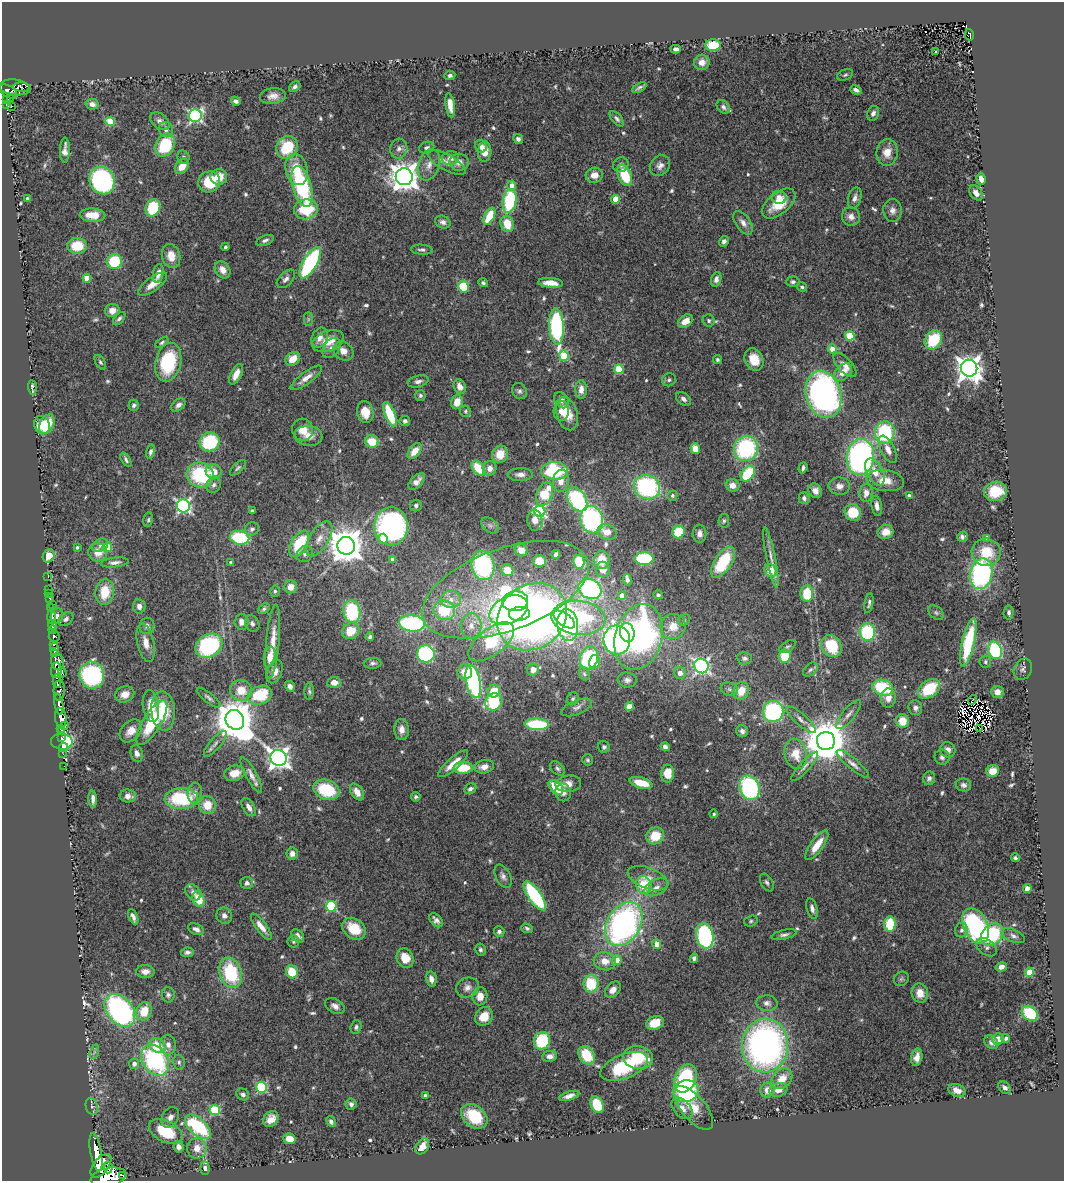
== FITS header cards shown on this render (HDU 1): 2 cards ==
NAXIS1  =                 1062
NAXIS2  =                 1179

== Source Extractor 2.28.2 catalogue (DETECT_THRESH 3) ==
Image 1062 x 1179 px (HDU 1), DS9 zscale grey, 1 PNG px = 1 image px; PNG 1066 x 1183 px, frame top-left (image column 1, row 1179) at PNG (2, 2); each listed source drawn as its Kron ellipse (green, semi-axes under 4 px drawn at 4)
Background 1.1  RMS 0.046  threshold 0.139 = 3 sigma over >= 5 px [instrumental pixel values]
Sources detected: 647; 8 with non-positive FLUX_AUTO (blend fragments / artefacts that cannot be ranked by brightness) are neither listed nor drawn; of the other 639, the 500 brightest by FLUX_AUTO listed and drawn (139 fainter detections omitted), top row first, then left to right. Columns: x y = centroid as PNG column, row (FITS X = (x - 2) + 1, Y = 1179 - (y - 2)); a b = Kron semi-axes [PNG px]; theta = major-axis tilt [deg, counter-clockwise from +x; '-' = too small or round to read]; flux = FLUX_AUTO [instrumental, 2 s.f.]
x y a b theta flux
969 35 6 4 -77 29
713 45 7 5 0 96
676 49 5 4 - 9.5
936 52 3 3 - 11
702 62 8 7 - 20
450 75 5 5 - 8.2
845 75 8 5 24 6.5
15 87 15 8 -8 490
22 87 8 4 -5 160
295 87 6 4 39 8.8
639 88 8 3 30 7.7
856 90 6 3 -25 11
8 91 10 5 -31 630
273 96 13 7 6 25
10 98 3 3 - 81
7 100 4 3 - 210
236 101 5 4 - 11
92 104 6 5 - 17
7 105 4 3 - 210
450 105 12 4 -82 32
12 106 2 2 - 20
723 107 8 5 -46 10
873 113 7 6 - 13
195 116 6 6 - 670
617 119 9 4 -49 8.8
110 121 4 4 - 150
160 121 11 7 -38 17
166 129 7 7 - 13
518 139 5 4 - 9.9
165 145 12 9 61 160
481 146 6 6 - 17
287 147 12 10 59 140
427 148 8 5 19 10
399 149 10 8 75 15
65 150 12 5 88 18
485 152 10 7 85 41
887 152 13 10 84 44
183 157 7 6 - 6.9
450 158 9 7 5 22
446 162 21 7 -29 29
459 162 9 8 - 26
429 165 16 10 72 31
621 165 8 7 - 11
182 166 8 6 53 33
660 166 11 9 48 18
296 169 16 11 -75 81
594 175 8 7 - 31
625 175 11 6 -67 130
219 177 8 8 - 40
404 177 8 8 - 4400
981 179 6 4 -74 27
102 180 14 12 -65 480
209 182 11 10 - 92
512 185 5 4 - 23
302 187 21 9 -74 360
976 193 8 5 -54 19
779 197 7 6 - 19
855 198 11 6 74 16
27 199 3 3 - 7.4
615 199 4 4 - 63
510 201 12 6 81 260
779 204 20 10 39 85
153 208 9 7 67 160
306 209 12 10 9 150
892 210 11 9 -90 19
92 215 13 6 -2 44
489 216 9 5 63 100
851 217 9 9 - 20
443 222 8 6 -23 13
743 223 13 7 -55 20
507 224 8 6 -73 65
265 240 9 5 20 9.9
724 241 5 5 - 12
77 246 10 8 -2 87
225 247 4 3 - 5.8
422 250 11 5 -3 9.1
171 256 12 9 -76 42
114 261 7 7 - 140
310 263 17 7 60 420
222 270 9 7 -55 27
158 273 9 5 80 22
87 278 4 4 - 83
286 279 11 6 46 14
716 279 7 5 73 12
793 282 6 5 - 8.6
483 283 5 4 - 6.5
551 283 12 5 -4 34
153 284 17 6 36 33
464 287 6 5 - 130
802 287 5 4 - 6.3
112 310 7 6 - 26
119 319 8 4 48 8.8
308 319 7 4 90 5.7
685 321 8 5 38 32
709 321 6 6 - 7.4
557 327 18 7 -86 470
850 336 5 4 - 140
320 338 10 7 63 22
933 340 10 8 58 140
328 341 16 10 20 63
162 342 7 4 34 6.3
331 348 11 7 54 19
832 349 4 4 - 37
343 351 11 9 -39 24
564 356 5 5 - 200
293 359 8 6 37 44
717 360 4 4 - 6.7
754 360 11 9 -63 57
100 362 8 4 -61 6.7
168 362 20 12 76 210
845 365 15 7 -46 28
969 368 8 8 - 3500
619 369 5 4 - 160
843 372 10 7 44 36
236 374 11 5 64 30
306 378 19 6 37 28
669 380 7 6 - 8
418 381 11 5 14 15
32 387 7 3 -85 7.7
460 387 8 5 -65 23
581 389 9 6 89 22
519 391 8 7 - 9.4
823 394 24 17 -75 1200
420 395 5 5 - 6.9
683 399 8 5 -36 13
561 400 9 6 -55 15
457 402 7 6 - 37
134 405 5 5 - 7.8
178 405 8 5 40 12
465 411 6 5 - 6
561 411 10 7 86 30
365 412 11 8 -78 41
390 414 13 5 -68 150
567 414 17 10 -73 63
405 421 5 5 - 9.2
47 424 10 7 63 77
42 425 9 7 -70 81
303 430 11 10 - 38
885 433 11 10 - 280
308 436 14 10 -7 31
372 441 7 6 - 71
210 442 10 9 - 190
695 448 5 5 - 52
746 448 12 12 - 340
888 449 15 7 -64 26
415 451 9 5 50 40
150 452 7 4 77 9.2
500 454 9 7 70 55
860 457 18 13 84 900
126 460 8 3 -58 7.4
238 468 10 4 45 7
478 468 8 5 -52 94
490 468 7 7 - 22
803 468 5 4 - 7.9
555 471 13 9 -3 290
214 472 8 7 - 36
875 472 14 8 -63 37
520 474 12 6 1 18
748 474 9 6 52 150
200 475 14 12 -19 240
885 480 19 10 -8 50
417 481 10 5 45 19
561 481 11 8 82 33
214 485 8 7 - 11
732 485 7 6 - 28
839 486 10 8 -6 24
647 487 13 12 - 430
815 491 7 6 - 21
995 491 11 9 12 92
866 493 9 6 83 21
544 494 12 8 68 130
672 496 5 4 - 6.1
909 496 4 3 - 12
804 498 5 5 - 9.3
577 499 13 8 -57 310
416 505 6 5 - 7.5
183 506 6 6 - 780
877 506 10 5 -81 17
252 511 4 4 - 12
540 511 6 5 - 520
853 512 8 8 - 98
148 520 7 4 80 6
535 520 10 7 -86 27
592 520 14 11 -77 470
724 521 7 5 83 6.3
490 525 10 6 -36 11
391 526 19 17 88 810
252 529 7 6 - 9.8
607 532 9 7 -21 36
679 532 6 6 - 130
885 532 8 7 - 36
699 534 9 7 89 19
962 537 6 5 - 10
240 538 10 7 -11 210
987 538 4 4 - 22
319 539 20 9 58 37
383 539 5 5 - 38
299 544 14 8 60 150
100 545 8 6 29 13
346 546 9 9 - 8000
77 547 3 3 - 6.4
107 547 5 5 - 100
521 550 7 6 - 28
98 552 9 9 - 39
986 552 14 13 - 95
305 554 9 7 50 11
556 554 4 4 - 10
49 556 7 5 71 45
771 557 31 4 -79 26
644 559 9 6 1 270
393 560 4 4 - 22
602 560 9 8 - 64
539 561 6 6 - 68
115 562 14 4 6 16
231 562 3 3 - 6.4
579 562 7 5 -77 130
723 562 18 8 57 170
483 566 14 11 -79 380
603 569 7 7 - 29
507 570 6 5 - 51
770 570 6 5 - 66
981 574 15 11 78 580
48 577 2 2 - 7.4
627 580 6 4 -75 9.1
291 587 6 6 - 28
49 589 2 2 - 16
590 589 12 9 -28 480
505 590 87 41 20 510
275 591 5 4 - 5.7
105 592 13 9 83 83
49 594 3 2 - 10
807 594 8 6 86 110
658 595 5 4 - 5.9
622 596 4 4 - 36
50 599 4 3 - 95
451 599 10 8 -2 24
515 601 13 10 4 190
869 603 10 3 80 8.5
52 604 3 2 - 15
139 606 7 6 - 19
51 608 4 3 - 67
264 609 6 4 38 6.7
444 610 11 9 -15 150
509 610 20 13 25 650
352 612 11 8 -80 250
1009 612 7 5 85 8.9
936 613 9 6 -38 8.9
519 614 10 7 5 260
57 616 7 6 - 13
52 617 7 3 -88 270
532 617 37 31 38 1900
578 618 27 17 -6 490
66 619 8 6 40 11
564 620 12 6 -35 320
684 620 6 5 - 5.7
242 622 8 7 - 24
412 623 13 8 -5 390
252 624 9 6 -64 9.8
52 625 5 4 - 540
568 625 16 10 -82 450
147 626 8 7 - 13
471 626 13 10 85 31
673 626 13 12 - 54
53 630 4 4 - 940
351 631 9 8 - 68
867 632 8 7 - 230
627 633 10 7 -76 150
54 636 5 5 - 740
370 637 4 3 - 7.8
639 637 34 23 74 950
617 640 15 13 -81 780
273 641 37 6 85 53
491 642 27 13 37 290
968 642 24 6 77 260
146 643 19 8 -78 36
53 644 4 3 - 500
209 646 14 11 33 350
788 646 9 5 31 6.5
831 646 11 10 - 140
55 649 6 4 -85 1700
995 650 9 7 -68 300
55 654 4 3 - 820
426 654 9 8 - 300
785 656 7 6 - 91
270 657 10 5 80 43
589 658 12 8 74 290
744 658 7 6 - 10
57 662 8 6 -77 1600
594 662 7 5 74 86
985 662 6 6 - 7.1
373 663 9 5 2 9
701 666 7 7 - 860
810 669 8 5 39 7.8
1023 669 11 8 65 12
56 670 8 5 85 550
533 670 6 6 - 18
274 671 12 7 72 24
62 672 5 3 - 240
465 672 7 7 - 37
680 673 6 6 - 21
584 674 7 5 -67 6
92 675 13 12 - 470
627 680 9 7 -5 13
57 681 7 3 -87 630
334 682 7 5 2 23
473 682 17 7 -78 480
290 686 5 4 - 14
883 688 10 8 -18 180
729 689 9 6 -16 11
929 689 12 8 37 140
59 690 10 5 87 590
241 690 11 10 - 60
309 691 8 4 88 6.5
494 691 6 6 - 74
741 691 9 7 66 57
997 692 6 6 - 23
125 694 10 8 23 28
260 695 12 9 21 150
209 698 14 5 -39 11
888 698 9 7 89 27
573 699 7 5 61 6.1
972 700 5 2 - 7.8
494 702 9 8 - 210
59 704 11 4 -81 1200
151 706 16 8 -81 49
577 707 16 7 22 17
629 707 4 4 - 50
915 708 7 7 - 14
163 711 20 12 -85 110
773 711 10 10 - 390
848 714 18 6 50 18
61 718 10 6 -82 1600
235 720 10 9 - 11000
801 720 19 6 -41 18
902 721 7 6 - 55
152 723 25 9 58 160
537 724 12 6 -2 210
65 725 3 2 - 130
980 728 2 2 - 5.6
60 729 3 3 - 68
401 729 10 7 -86 23
131 731 13 9 48 33
742 731 6 5 - 12
61 732 3 3 - 45
61 737 3 3 - 28
826 741 9 9 - 14000
62 742 11 8 -5 230
215 744 16 5 49 14
63 747 4 2 - 84
604 747 6 6 - 9.6
665 747 5 4 - 12
948 750 8 7 - 19
137 753 8 6 -73 15
63 754 3 2 - 24
796 754 15 11 -78 52
942 757 8 7 - 11
278 758 8 7 - 2300
587 760 5 5 - 5.7
453 764 19 6 41 42
853 764 20 5 -40 19
64 766 2 2 - 14
805 766 19 5 48 15
484 767 10 6 12 24
463 768 9 6 2 83
557 768 8 5 -42 8.5
993 771 6 5 - 48
234 773 10 7 15 43
668 774 9 6 88 53
251 775 20 5 -62 20
929 778 7 6 - 11
641 783 12 5 -15 80
568 784 13 8 7 25
963 785 8 6 -13 11
556 787 9 5 -46 98
750 788 12 10 -70 390
470 789 6 5 - 9.5
326 790 13 10 -21 160
357 792 9 6 -57 28
563 792 9 8 - 16
195 793 10 7 84 15
128 796 8 6 -6 19
416 797 5 4 - 6.9
181 798 17 10 -1 220
93 799 8 3 -88 13
207 805 9 8 - 56
249 807 10 5 -59 20
714 814 4 4 - 5.6
655 836 9 8 - 75
817 845 17 6 54 56
292 854 6 5 - 20
1015 858 4 3 - 5.8
503 876 12 7 -63 14
648 878 21 10 -21 40
767 882 9 6 -62 9.5
247 883 6 6 - 13
644 885 9 7 -74 93
656 887 13 7 27 22
1027 888 4 4 - 39
193 892 9 6 -47 16
535 896 17 6 -56 380
199 899 8 6 -70 74
331 906 5 5 - 290
812 909 10 5 -74 15
224 916 8 7 - 15
133 917 8 4 -65 11
436 920 8 5 -49 13
751 921 7 5 18 6.3
624 924 23 16 59 1100
890 924 8 5 87 120
976 926 19 12 -64 460
261 927 15 5 -53 28
527 928 6 4 -21 6.5
196 929 8 5 -27 13
354 929 13 9 -38 83
961 930 7 6 - 12
499 932 5 5 - 8.6
784 935 13 4 13 11
992 935 12 9 42 270
298 936 7 5 -47 14
705 936 13 8 -79 440
1013 936 12 6 -23 13
293 942 6 6 - 6.4
657 944 5 4 - 34
987 947 11 7 -37 12
480 950 6 5 - 7.6
187 952 6 4 9 9.3
405 958 10 8 -65 55
694 958 5 4 - 8.5
617 960 5 4 - 52
605 961 11 9 -13 38
1001 967 6 4 17 16
145 971 9 6 -3 20
292 972 6 6 - 86
1029 972 4 4 - 94
231 973 16 11 -72 210
431 979 7 5 -79 20
901 979 8 6 40 7.3
591 984 8 7 - 130
467 987 12 9 21 20
613 990 9 6 47 20
920 993 9 8 - 41
168 995 7 6 - 9.1
480 996 9 7 82 33
767 1003 11 7 -5 15
335 1006 10 7 -30 16
120 1010 18 12 -50 700
144 1011 9 7 68 75
1030 1013 9 6 -38 130
484 1016 10 8 53 50
655 1023 9 6 18 58
356 1027 6 5 - 7.8
1006 1038 4 4 - 6.5
998 1039 6 5 - 27
542 1041 9 8 - 160
991 1042 8 6 -44 11
168 1045 10 8 -82 18
157 1046 8 6 -42 84
765 1046 27 23 88 1300
94 1052 7 4 71 8.4
587 1055 10 7 -56 100
550 1056 7 5 10 19
638 1057 15 11 -6 110
917 1057 9 5 77 20
155 1060 17 12 -54 460
179 1062 7 5 -77 7.7
134 1064 5 5 - 18
624 1066 25 12 22 190
685 1078 15 10 65 290
782 1079 12 9 45 44
261 1087 5 5 - 290
1005 1088 7 5 -43 12
767 1090 7 7 - 36
778 1090 9 7 17 28
957 1090 9 6 -20 27
686 1091 13 10 14 290
243 1094 6 5 - 10
425 1095 4 3 - 6.5
569 1096 10 4 16 17
351 1104 6 5 - 12
597 1105 9 6 -63 130
92 1106 9 6 -75 9.6
682 1108 13 8 -47 23
694 1108 27 12 -50 74
215 1110 5 5 - 230
474 1116 14 10 -37 130
170 1117 11 8 58 18
271 1119 9 7 50 30
331 1121 5 4 - 9.1
198 1127 15 8 -42 310
166 1131 18 10 -26 140
289 1139 6 5 - 40
422 1146 8 6 56 32
178 1147 6 5 - 18
197 1148 10 9 - 45
96 1152 19 5 -80 2700
101 1166 14 7 52 2600
108 1168 6 4 87 730
205 1168 7 4 -86 17
122 1175 2 2 - 8600
108 1177 18 9 11 5900
At the frame edge (FLAGS 8, measured only in part): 1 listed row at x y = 108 1177
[139 fainter detections neither listed nor drawn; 8 non-positive-flux detections neither listed nor drawn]